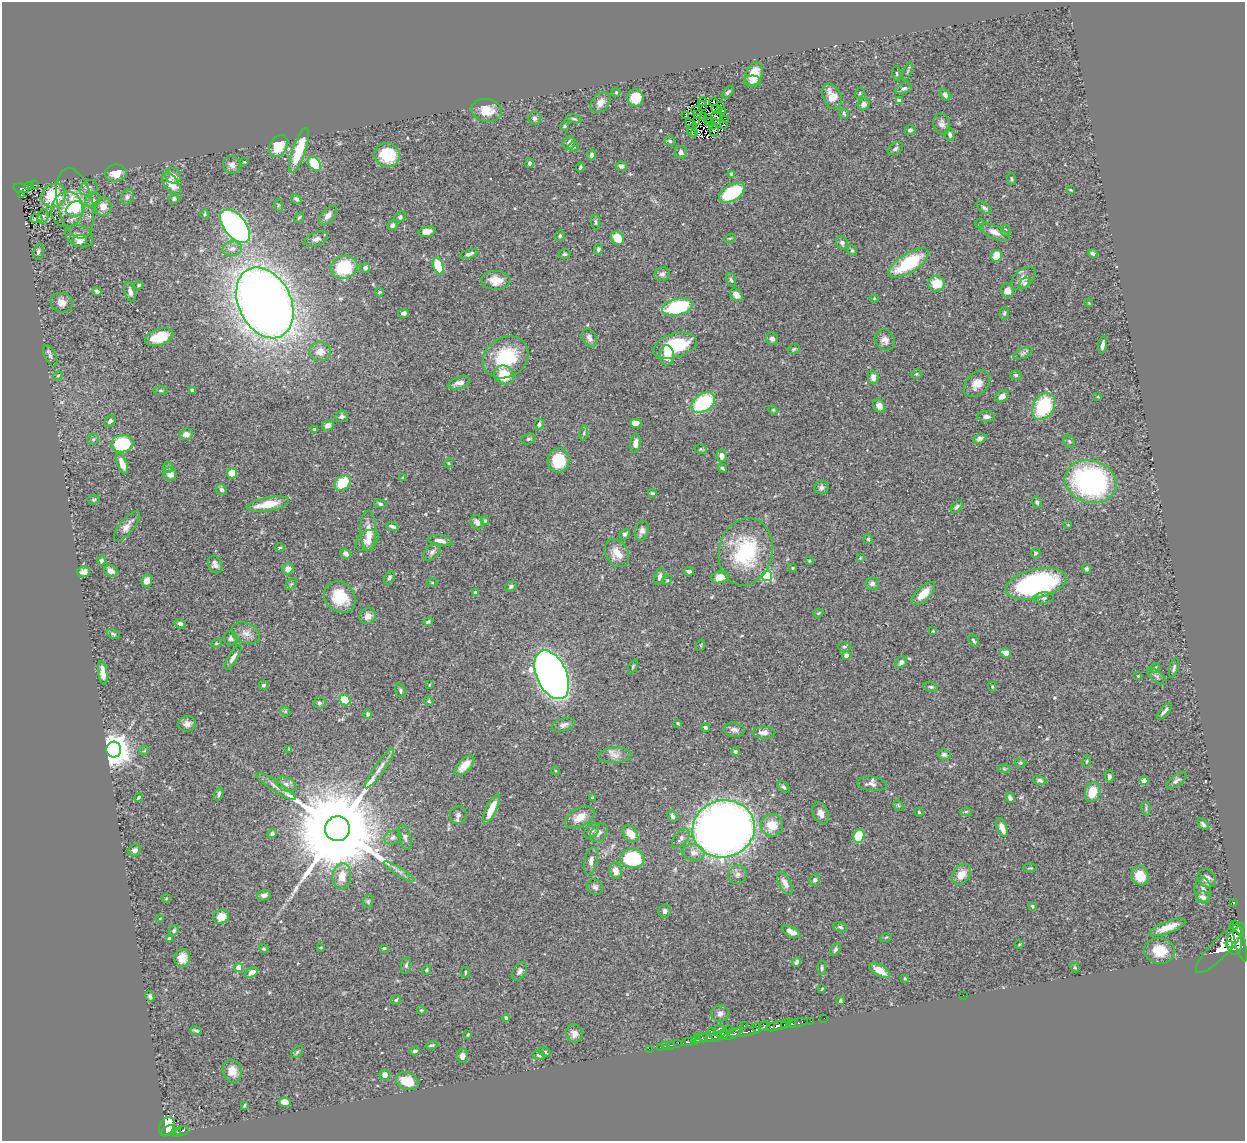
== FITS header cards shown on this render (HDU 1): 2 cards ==
NAXIS1  =                 1243
NAXIS2  =                 1139

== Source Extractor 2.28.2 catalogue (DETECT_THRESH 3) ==
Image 1243 x 1139 px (HDU 1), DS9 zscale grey, 1 PNG px = 1 image px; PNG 1247 x 1143 px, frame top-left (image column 1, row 1139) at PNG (2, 2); each listed source drawn as its Kron ellipse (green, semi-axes under 4 px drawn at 4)
Background 0.496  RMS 0.024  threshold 0.0735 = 3 sigma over >= 5 px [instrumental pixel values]
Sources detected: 432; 3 with non-positive FLUX_AUTO (blend fragments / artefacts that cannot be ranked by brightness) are neither listed nor drawn; the other 429 listed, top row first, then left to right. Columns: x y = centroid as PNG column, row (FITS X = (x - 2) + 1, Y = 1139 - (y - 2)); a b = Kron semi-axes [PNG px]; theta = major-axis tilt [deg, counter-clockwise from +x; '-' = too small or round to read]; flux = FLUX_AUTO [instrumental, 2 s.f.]
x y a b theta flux
907 71 9 3 69 2.2
754 74 12 8 68 26
897 74 7 3 -89 2.1
752 81 8 5 -1 7
904 88 8 5 21 4.7
616 92 4 4 - 1.7
728 92 7 4 45 4.1
860 93 5 4 - 2.2
945 95 6 4 -58 6.2
832 96 13 9 -65 20
635 98 8 8 - 41
702 101 4 2 - 0.33
899 101 4 4 - 12
600 102 11 8 48 12
713 102 4 2 - 2.1
863 104 6 5 - 7.8
703 106 5 2 - 1.8
721 106 3 2 - 5.6
717 109 5 2 - 1.1
486 110 15 11 -10 27
697 111 6 2 -18 0.19
723 111 3 2 - 1.8
844 113 5 5 - 3.5
686 115 3 2 - 1.6
698 115 3 2 - 3.8
703 116 2 2 - 1.4
716 116 5 3 - 9.5
534 118 6 6 - 4.5
707 118 2 2 - 2.2
574 119 8 4 -14 3
725 119 3 2 - 1.7
697 122 3 2 - 2.1
709 122 4 2 - 1.3
691 124 6 2 -48 2.7
724 124 3 2 - 1.8
942 124 11 8 -78 8.6
712 125 3 2 - 1.3
565 126 5 3 - 2
910 130 5 5 - 3.6
691 131 5 3 - 2.2
714 131 6 3 72 1.8
695 134 3 2 - 1
950 134 6 5 - 4.2
670 141 6 4 -19 2.8
569 143 7 5 66 7.5
278 146 12 8 61 46
574 147 5 4 - 2.3
895 149 8 5 33 4.5
299 150 23 6 71 62
681 152 6 6 - 5.8
387 155 13 12 - 44
592 155 5 4 - 4.4
244 162 2 2 - 1.2
529 163 5 4 - 4
314 164 8 5 -49 66
232 165 9 8 - 8
621 166 5 4 - 5
580 167 4 3 - 2.8
116 173 11 8 7 20
732 174 4 4 - 7.4
173 176 8 7 - 10
1011 179 6 3 -82 2.1
171 184 13 7 -53 24
35 185 2 2 - 1.1
29 186 4 2 - 22
21 188 8 5 -8 68
89 188 9 7 24 5.5
1071 190 4 3 - 1.2
732 193 14 8 30 95
21 194 3 2 - 4.3
54 195 12 11 - 73
127 197 8 6 64 4.5
174 199 5 5 - 2.8
296 199 5 4 - 3.6
93 200 8 6 34 6.5
75 203 36 17 -76 65
278 205 6 4 -73 2.2
103 207 9 8 - 14
984 208 9 4 -38 3.9
67 209 18 15 79 27
75 209 9 7 29 23
205 214 5 3 - 2.3
43 216 7 5 74 2.4
328 216 11 6 49 8.7
299 217 5 3 - 2.2
400 217 6 5 - 3.6
36 218 6 2 8 2.9
596 222 7 4 -79 3
979 224 5 2 - 1.6
392 225 5 5 - 5.1
235 226 19 11 -51 600
1006 230 6 4 -78 2.5
427 231 8 5 13 10
995 232 16 6 -24 13
79 236 14 10 -25 17
560 236 5 5 - 3.5
617 238 7 6 - 29
730 238 6 3 18 1.8
316 239 12 6 20 6.5
80 241 7 6 - 6.4
842 243 7 5 -61 5.1
232 249 10 7 10 8.6
598 249 5 4 - 4.2
852 251 6 4 -74 2.6
38 252 8 5 77 4.4
1093 253 4 3 - 4.9
469 254 9 4 19 5.1
565 254 6 4 13 2.6
996 256 6 5 - 28
908 263 23 9 32 97
438 266 8 5 -72 47
344 267 13 11 19 89
365 268 5 5 - 4.5
662 274 8 6 29 5.9
1023 278 14 8 40 12
496 280 14 9 -2 20
731 280 7 5 -69 3.4
1025 283 6 4 40 2.7
936 284 8 8 - 31
139 285 5 3 - 2
97 291 4 3 - 4.6
1007 291 7 6 - 10
130 292 10 5 -75 7.5
379 292 4 3 - 1.9
736 295 7 5 -45 10
874 298 4 4 - 1.5
62 303 11 9 -22 11
265 303 37 26 -64 2100
1089 303 4 3 - 1.4
678 307 15 8 13 130
404 313 5 4 - 4.2
1004 313 6 5 - 2.6
159 337 15 8 20 53
589 338 10 6 -66 7
772 339 6 5 - 5.7
885 340 11 9 -52 9.9
1103 345 9 3 80 6.2
675 346 22 12 16 87
794 349 6 4 18 2.7
320 352 11 9 -5 17
1023 353 10 5 25 4.2
667 355 10 7 90 16
50 356 11 5 -65 4.4
506 357 24 19 33 91
916 374 5 4 - 2.3
504 375 10 9 - 50
1016 375 6 5 - 2.5
58 376 5 3 - 1.6
873 377 7 5 -82 7.9
459 383 11 6 19 9.7
977 384 15 11 48 16
161 390 7 4 0 2.2
192 390 4 3 - 4.1
1002 396 7 5 36 8.4
1098 397 4 2 - 1.2
703 403 13 8 36 120
879 406 7 5 -57 11
1044 406 14 10 58 110
773 410 5 4 - 1.6
342 416 6 5 - 4.7
986 417 9 5 -4 6.6
110 421 6 5 - 4.9
636 423 6 4 0 14
539 424 5 5 - 4.5
328 425 6 5 - 8.1
314 429 3 3 - 1.8
584 433 7 4 82 2.4
186 434 7 5 4 11
93 439 6 5 - 2.7
528 439 7 5 16 2.8
980 439 7 4 24 5.6
1069 441 7 5 -66 2.8
635 443 10 5 82 10
122 444 11 8 10 89
701 449 6 4 -6 2.1
721 456 6 5 - 8.4
558 460 12 11 - 47
448 463 5 3 - 1.6
122 464 11 5 -68 19
168 467 5 5 - 2.4
722 468 5 3 - 2
232 473 5 5 - 24
170 474 7 6 - 11
403 478 4 3 - 1.5
1090 481 26 21 -16 340
342 483 9 6 39 52
821 487 7 6 - 5.3
221 490 6 5 - 4.4
652 493 4 3 - 2.3
94 500 6 4 3 2.4
1037 502 5 4 - 3.6
268 504 21 7 10 36
380 504 6 4 -8 3.2
957 507 7 5 45 4.1
485 521 4 4 - 2.6
477 522 7 6 - 6.7
1068 525 4 2 - 0.94
127 526 18 7 51 13
392 526 6 3 -21 3.9
368 531 20 8 -89 21
642 531 10 6 73 7.6
624 534 5 4 - 3.6
868 539 5 3 - 2.7
367 540 13 9 39 15
440 541 12 5 -10 8.8
280 548 5 3 - 1.7
432 552 10 6 45 5.7
746 552 34 26 78 140
617 553 15 11 -58 21
1035 553 5 5 - 2.9
346 554 6 4 -40 7.4
860 558 3 2 - 1.2
101 561 5 4 - 3.7
809 561 4 3 - 1.5
215 565 9 7 -65 7.4
793 568 3 3 - 1.5
288 569 5 5 - 12
1086 569 5 4 - 3.2
111 571 7 5 -32 8.8
689 571 5 4 - 5.2
83 572 6 5 - 7.7
660 576 8 5 72 4.8
767 576 5 5 - 130
720 577 9 6 14 17
389 578 7 4 64 4
147 580 6 5 - 11
667 580 5 4 - 1.9
432 582 5 3 - 1.5
872 583 7 6 - 4.6
291 584 7 4 44 2.6
1036 584 31 14 13 290
511 586 6 4 36 3.5
476 593 4 4 - 6.6
923 594 15 6 44 26
340 597 17 14 -49 50
1044 598 10 5 5 5.8
818 613 5 3 - 1.9
368 616 8 7 - 11
428 622 4 3 - 2.9
180 624 6 4 -16 4.2
933 631 3 2 - 1.5
246 633 15 10 -22 13
113 634 7 4 -22 2.7
231 638 7 6 - 4.5
973 641 7 4 -61 2.5
216 643 5 4 - 2.1
701 645 6 3 72 1.7
844 647 7 5 -2 2.9
1006 653 5 5 - 13
846 655 4 4 - 13
233 657 14 4 57 7.2
901 662 6 5 - 6
633 666 7 4 64 2.1
1155 668 5 3 - 2
1174 668 10 4 75 4.4
103 673 12 4 -82 12
552 675 26 15 -65 1600
1138 676 4 3 - 1.4
1157 677 11 5 -36 5
263 685 4 4 - 3.1
429 685 4 2 - 1.3
931 687 7 4 -10 2.9
992 687 5 4 - 1.6
400 690 7 5 -74 3.2
345 700 6 5 - 46
429 701 5 4 - 1.8
319 703 6 6 - 3.7
285 711 6 4 -46 2.5
1164 711 10 3 48 4.7
368 714 5 4 - 3.6
678 723 3 3 - 1.7
187 724 9 7 9 8.6
564 725 12 6 16 6.8
706 727 4 4 - 3.4
734 730 11 7 -6 6.6
764 732 11 6 -2 10
289 749 3 2 - 1.6
114 750 8 7 - 3200
144 751 5 4 - 1.9
735 752 4 4 - 3.2
615 755 16 8 2 11
944 755 6 5 - 4.3
1086 761 6 3 81 1.8
1020 763 5 4 - 2.5
465 766 13 6 47 19
380 768 24 5 55 13
1004 769 6 4 -2 2.1
556 771 4 3 - 1.5
1109 777 6 4 -89 4.7
1040 780 7 4 -17 3.7
1144 781 4 4 - 24
1176 781 12 5 37 5.2
286 784 11 6 -23 7.3
872 784 15 7 -7 7.7
276 786 23 5 -33 11
783 787 7 4 -43 2.7
1092 792 10 7 74 33
219 794 7 3 74 3.3
139 797 5 3 - 2.7
592 798 3 3 - 2.3
1010 798 5 4 - 5.6
898 805 6 4 -47 2.5
491 809 16 5 64 29
1146 809 7 4 -82 2.5
966 811 6 4 1 2.3
919 812 5 4 - 2
821 813 11 7 -66 9.4
458 815 9 8 - 5.6
672 816 6 4 -57 6.1
580 817 16 9 27 19
1203 824 7 4 -49 3.7
772 825 11 11 - 31
1002 828 10 5 -68 14
337 829 12 12 - 45000
724 829 31 28 16 1700
592 831 9 6 50 5
599 833 11 7 51 8
272 834 5 4 - 3.9
630 834 9 6 -51 21
859 836 7 5 68 48
393 837 9 6 22 5.2
405 837 13 6 -77 5.6
681 838 11 6 52 6.3
135 850 6 6 - 4.9
694 853 11 8 -11 11
632 858 12 9 -3 120
591 861 14 6 78 8.7
1030 868 7 2 4 1.6
616 871 8 6 -84 13
399 872 18 4 -32 7.9
961 874 11 8 50 19
737 875 10 9 - 6.9
342 876 13 9 84 22
1140 876 10 8 -62 27
1207 878 10 8 -41 12
815 880 6 5 - 4.2
785 883 12 6 -62 9.2
595 887 8 7 - 5.3
1203 890 12 8 -88 13
264 895 7 5 12 5.7
1203 897 7 6 - 8.1
166 899 5 3 - 1.3
368 901 6 5 - 2.5
1234 902 3 2 - 8.3
1032 906 4 3 - 2.2
665 911 6 6 - 5.7
221 917 8 7 - 17
160 918 3 2 - 0.94
1234 925 4 3 - 370
840 927 7 4 -13 3.5
1167 927 19 6 20 22
174 931 6 4 51 2.6
791 932 10 5 -26 12
886 937 6 3 20 1.9
169 938 4 3 - 3.4
1240 941 21 5 -76 1700
1234 943 12 7 -89 2300
1019 944 4 3 - 1.3
1229 945 2 2 - 310
321 948 3 2 - 1.4
384 948 4 3 - 1.8
1220 948 33 9 46 2900
264 949 5 4 - 2.5
835 949 7 4 58 3.5
1160 951 15 13 -8 36
182 958 9 8 - 16
797 962 5 3 - 3.7
406 965 8 5 82 3.2
239 967 4 4 - 19
1075 967 5 4 - 1.8
822 968 7 4 -90 3
426 970 5 4 - 2
880 970 12 5 -31 21
519 971 10 6 59 5.7
251 972 7 4 27 10
465 972 5 3 - 1.6
905 978 3 2 - 1.4
822 989 4 2 - 1.4
963 995 2 2 - 2.7
150 996 5 3 - 4
396 1000 5 4 - 2.6
841 1001 3 3 - 2.5
421 1010 4 3 - 1.4
720 1014 9 8 - 6.6
506 1018 4 3 - 3
824 1018 2 2 - 3.5
811 1021 2 2 - 4.3
798 1023 9 3 13 52
786 1024 5 4 - 330
791 1024 5 3 - 180
744 1025 3 2 - 56
764 1026 5 3 - 140
777 1026 11 4 9 490
771 1027 4 2 - 130
757 1028 5 3 - 170
720 1029 5 4 - 2.6
196 1030 6 3 -18 2.9
730 1030 3 2 - 13
711 1031 2 2 - 6.6
743 1032 16 3 8 370
574 1034 9 8 - 9.9
732 1034 11 4 25 230
468 1035 3 2 - 1.4
722 1035 5 4 - 720
717 1037 5 3 - 320
707 1038 14 3 -6 240
701 1039 6 3 18 330
696 1040 4 3 - 260
687 1042 6 3 6 120
678 1043 2 2 - 3.7
431 1045 6 3 16 2.1
671 1045 4 2 - 21
666 1046 2 2 - 6.1
660 1047 2 2 - 5.8
649 1049 2 2 - 8.2
415 1051 5 4 - 4.6
297 1052 7 4 45 2.7
545 1052 6 4 -30 2.5
539 1055 6 4 -10 3.9
462 1056 7 6 - 8.6
232 1071 12 9 -72 16
385 1075 5 5 - 11
407 1081 11 8 -19 33
285 1102 6 5 - 13
244 1105 4 2 - 1.7
167 1126 9 7 59 1600
168 1131 7 4 28 800
182 1131 7 4 14 110
177 1132 3 2 - 50
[3 non-positive-flux detections neither listed nor drawn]